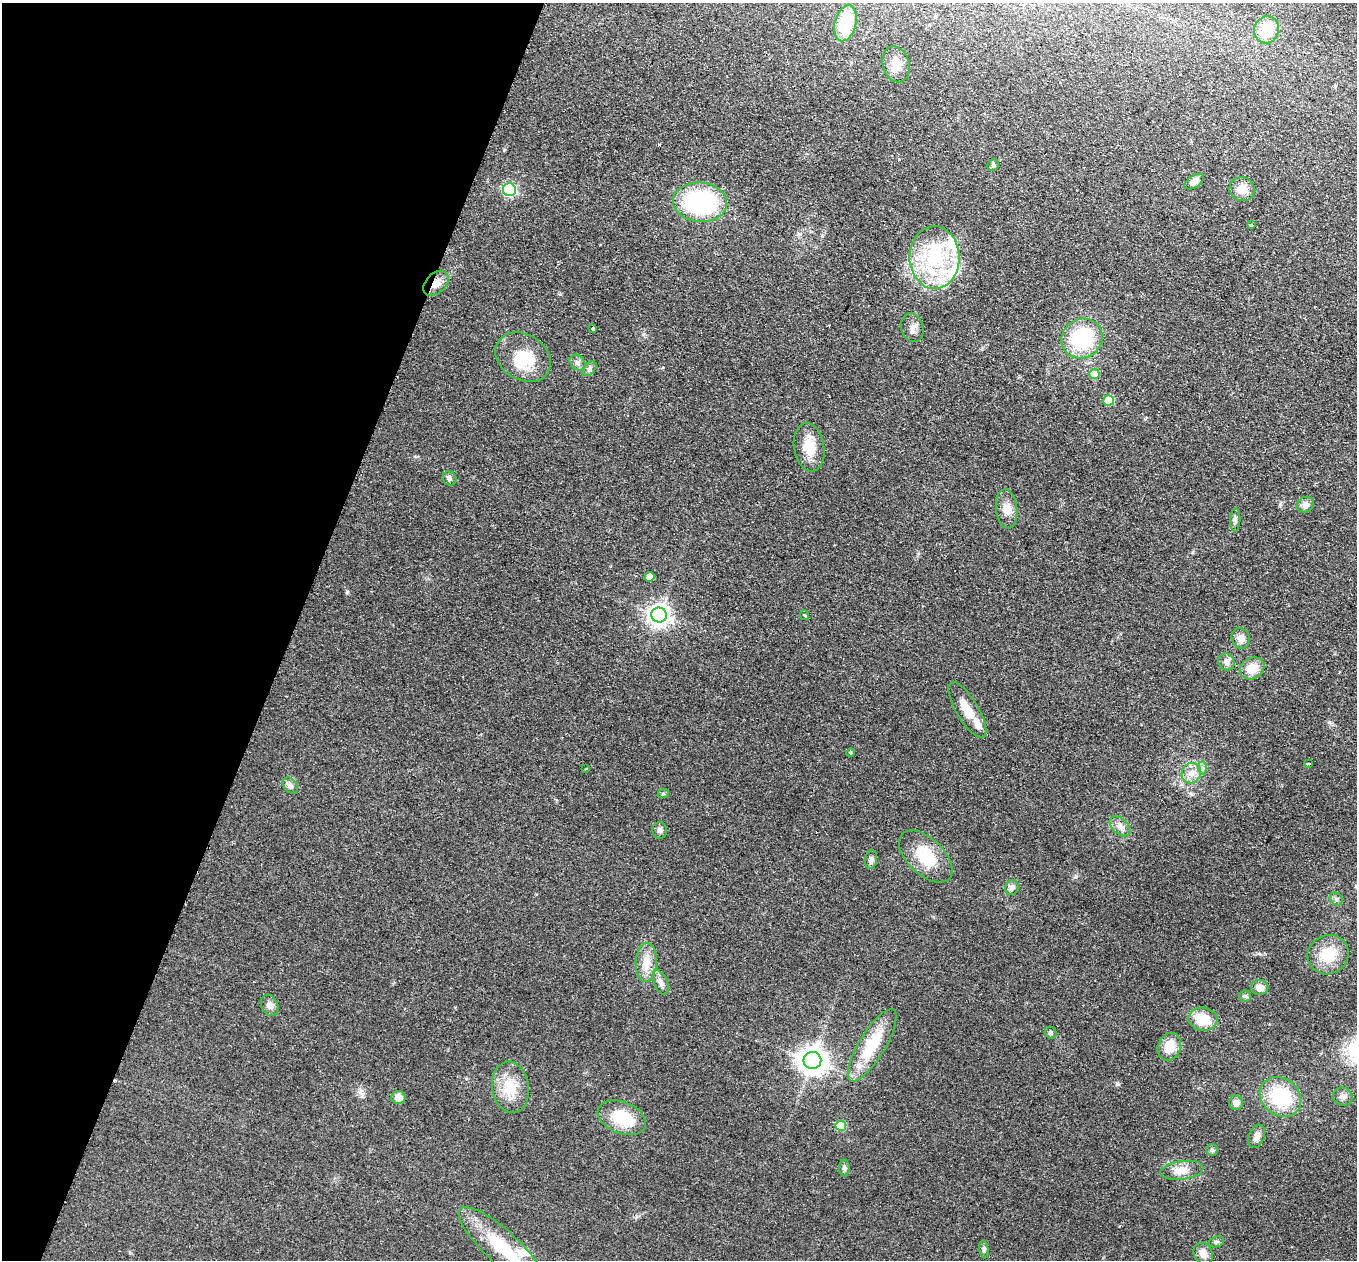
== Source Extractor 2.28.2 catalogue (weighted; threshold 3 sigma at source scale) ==
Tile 9 of 4 x 4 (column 1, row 3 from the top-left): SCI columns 23-1377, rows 1578-2835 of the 5464 x 5543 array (HDU 1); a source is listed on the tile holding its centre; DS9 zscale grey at full resolution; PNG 1359 x 1262 px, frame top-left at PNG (2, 3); each listed source drawn as its Kron ellipse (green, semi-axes under 4 px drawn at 4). Shown black and unused: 21% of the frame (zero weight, under 2 of 3 exposures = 3% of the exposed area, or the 3 px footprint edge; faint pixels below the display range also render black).
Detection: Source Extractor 2.28.2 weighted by HDU 2 'WHT'; one run over the whole footprint, this tile lists its part. Background 0.114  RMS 0.011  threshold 0.0476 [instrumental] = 3 sigma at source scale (4.5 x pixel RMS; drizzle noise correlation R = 1.50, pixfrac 1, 0.05/0.05 arcsec/px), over >= 5 px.
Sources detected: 77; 1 inside a brighter object's white glare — neither listed nor drawn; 6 inside a brighter listed object's ellipse — not listed separately; the other 70 listed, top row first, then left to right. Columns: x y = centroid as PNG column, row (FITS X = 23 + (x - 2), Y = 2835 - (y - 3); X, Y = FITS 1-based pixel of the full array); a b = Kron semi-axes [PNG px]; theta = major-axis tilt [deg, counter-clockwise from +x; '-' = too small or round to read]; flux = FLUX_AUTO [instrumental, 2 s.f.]
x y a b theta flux
845 23 18 10 75 37
1266 30 13 12 - 24
896 64 18 13 -75 12
993 165 6 5 - 1.8
1194 182 11 6 32 6.4
1242 189 12 12 - 12
510 190 6 6 - 130
700 202 27 19 -5 120
1251 225 3 3 - 1.7
935 257 31 25 -89 72
436 283 15 10 44 9.2
593 328 3 3 - 3.9
912 328 14 11 -75 6.7
1082 338 21 19 34 67
523 357 29 22 -33 38
578 363 9 7 -46 3.6
589 369 8 5 49 2.8
1094 374 5 5 - 19
1109 400 5 5 - 31
809 447 24 15 -80 22
449 478 7 6 - 2.5
1305 505 9 7 34 5.4
1007 509 20 10 -84 10
1235 520 11 5 87 3.2
650 577 5 5 - 11
659 615 8 7 - 660
804 615 5 3 - 0.92
1241 638 10 9 - 7.5
1226 662 9 8 - 4.8
1252 668 13 10 28 15
967 710 32 11 -59 17
851 753 4 4 - 1.2
1308 763 4 2 - 1.5
1202 768 7 4 -90 2.1
586 769 2 2 - 1
1191 773 10 9 - 8.1
290 785 9 6 -49 3.4
663 794 6 4 19 1.2
1120 826 12 7 -42 6
660 830 8 7 - 3
926 856 32 18 -44 35
871 860 9 6 82 3.1
1012 887 8 6 59 4.1
1336 899 7 6 - 2.5
1328 955 21 19 30 30
646 962 19 10 87 14
661 982 13 6 -66 4.8
1260 987 8 7 - 7.5
1245 996 6 5 - 2
269 1005 11 8 -64 5.5
1203 1019 14 11 -9 26
1051 1033 6 5 - 2
872 1045 41 13 59 39
1169 1047 14 11 68 17
812 1060 9 8 - 1200
510 1087 26 18 -81 25
1343 1096 10 9 - 4.9
1280 1097 22 18 -40 58
398 1098 7 6 - 7.4
1236 1103 7 7 - 6.6
622 1118 25 15 -21 39
841 1126 5 5 - 36
1257 1136 12 7 69 5.6
1212 1150 6 6 - 1.9
844 1168 8 5 90 2.5
1182 1170 21 9 7 11
1216 1242 8 5 19 2.2
503 1248 58 16 -42 55
984 1249 9 4 -82 2.2
1203 1253 11 9 -55 8.2
Overlapping masked pixels (flux is a lower limit): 1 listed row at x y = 436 283
Isophote crosses this tile's border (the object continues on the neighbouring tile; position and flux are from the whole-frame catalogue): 1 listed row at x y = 503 1248
Unlisted compact peaks at least as high as the median listed source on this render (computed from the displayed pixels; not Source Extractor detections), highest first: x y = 1075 877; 347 592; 1280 504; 800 234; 360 1092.